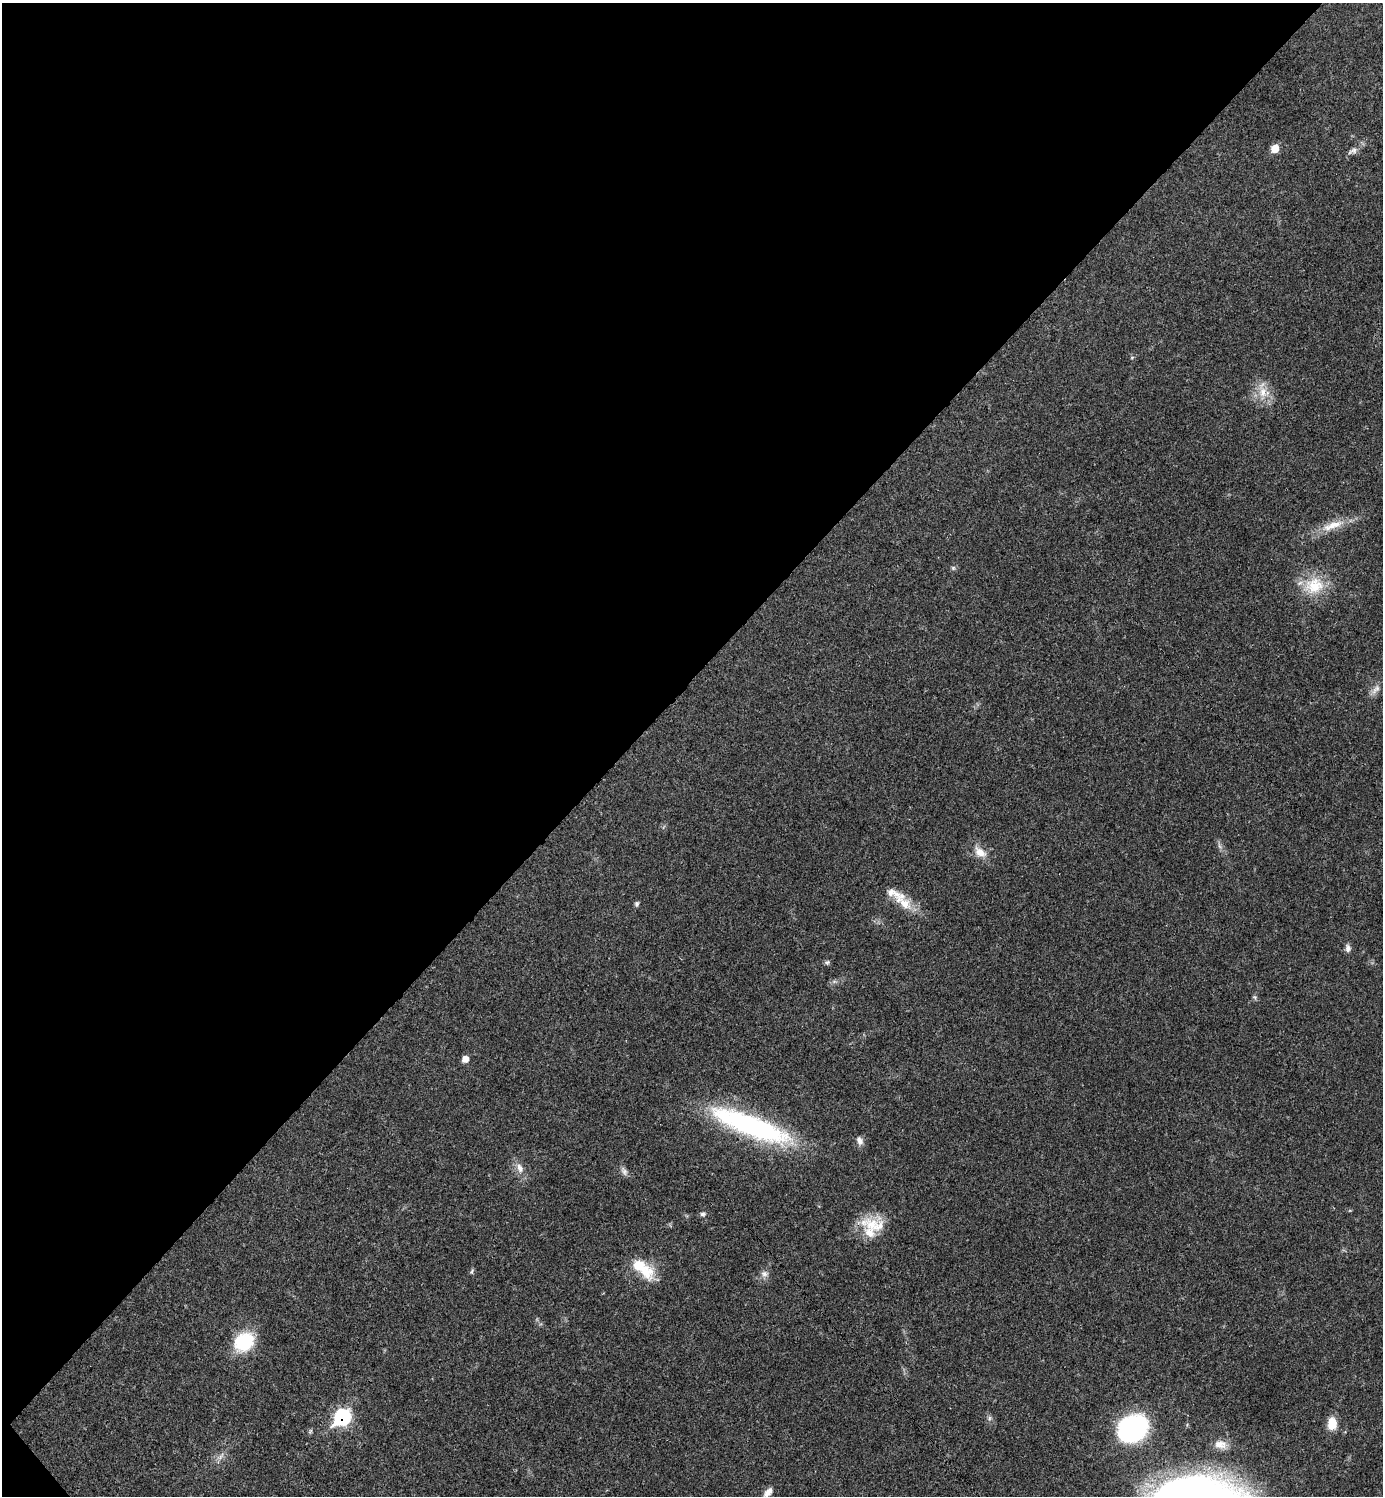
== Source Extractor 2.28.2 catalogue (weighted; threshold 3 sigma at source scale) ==
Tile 5 of 4 x 4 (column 1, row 2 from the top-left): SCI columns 299-1679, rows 2989-4482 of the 5980 x 5981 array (HDU 1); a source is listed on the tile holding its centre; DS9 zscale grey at full resolution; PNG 1385 x 1498 px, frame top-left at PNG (2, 3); no overlay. Shown black and unused: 46% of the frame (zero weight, under 3 of 4 exposures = <1% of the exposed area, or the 3 px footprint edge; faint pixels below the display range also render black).
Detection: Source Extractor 2.28.2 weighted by HDU 2 'WHT'; one run over the whole footprint, this tile lists its part. Background 0.0194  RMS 0.0023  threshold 0.0102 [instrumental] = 3 sigma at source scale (4.5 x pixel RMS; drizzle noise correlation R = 1.50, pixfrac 1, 0.05/0.05 arcsec/px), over >= 5 px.
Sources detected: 37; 1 too faint to see at this stretch — not listed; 3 inside a brighter listed object's ellipse — not listed separately; the other 33 listed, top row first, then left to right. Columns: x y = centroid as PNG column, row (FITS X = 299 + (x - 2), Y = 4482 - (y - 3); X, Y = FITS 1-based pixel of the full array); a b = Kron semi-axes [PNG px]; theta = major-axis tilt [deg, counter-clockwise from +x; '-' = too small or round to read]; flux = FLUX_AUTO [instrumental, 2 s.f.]
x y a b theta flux
1275 149 7 6 - 3.7
1353 151 15 8 28 1.3
1132 357 6 3 19 0.24
1263 392 31 12 -83 4.2
1332 525 39 11 20 5.1
953 568 6 6 - 0.44
1314 586 31 24 22 8.8
1375 690 18 7 49 1.4
980 852 19 11 -41 3.1
637 904 7 5 76 0.54
905 904 21 15 -45 4.4
1348 948 11 7 -81 0.97
827 962 7 6 - 0.46
834 981 7 4 0 0.51
1255 997 7 6 - 0.46
465 1059 6 6 - 1.7
751 1126 97 23 -21 46
860 1141 12 8 -66 1.2
520 1168 18 9 -68 2.1
624 1171 14 7 -60 1
703 1214 8 6 22 0.6
871 1224 29 24 11 7.7
642 1268 33 13 -40 8.3
472 1271 8 5 68 0.42
764 1274 10 9 - 1.2
244 1342 23 19 39 12
342 1417 11 8 43 28
989 1418 8 6 58 0.6
1332 1423 14 9 -88 3.8
1133 1429 21 17 21 55
1220 1445 18 11 -11 2.5
220 1456 15 6 41 1.2
768 1492 14 8 49 1.7
Overlapping masked pixels (flux is a lower limit): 2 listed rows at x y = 751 1126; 342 1417
Isophote crosses this tile's border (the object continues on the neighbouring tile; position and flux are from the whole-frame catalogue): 1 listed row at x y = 768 1492